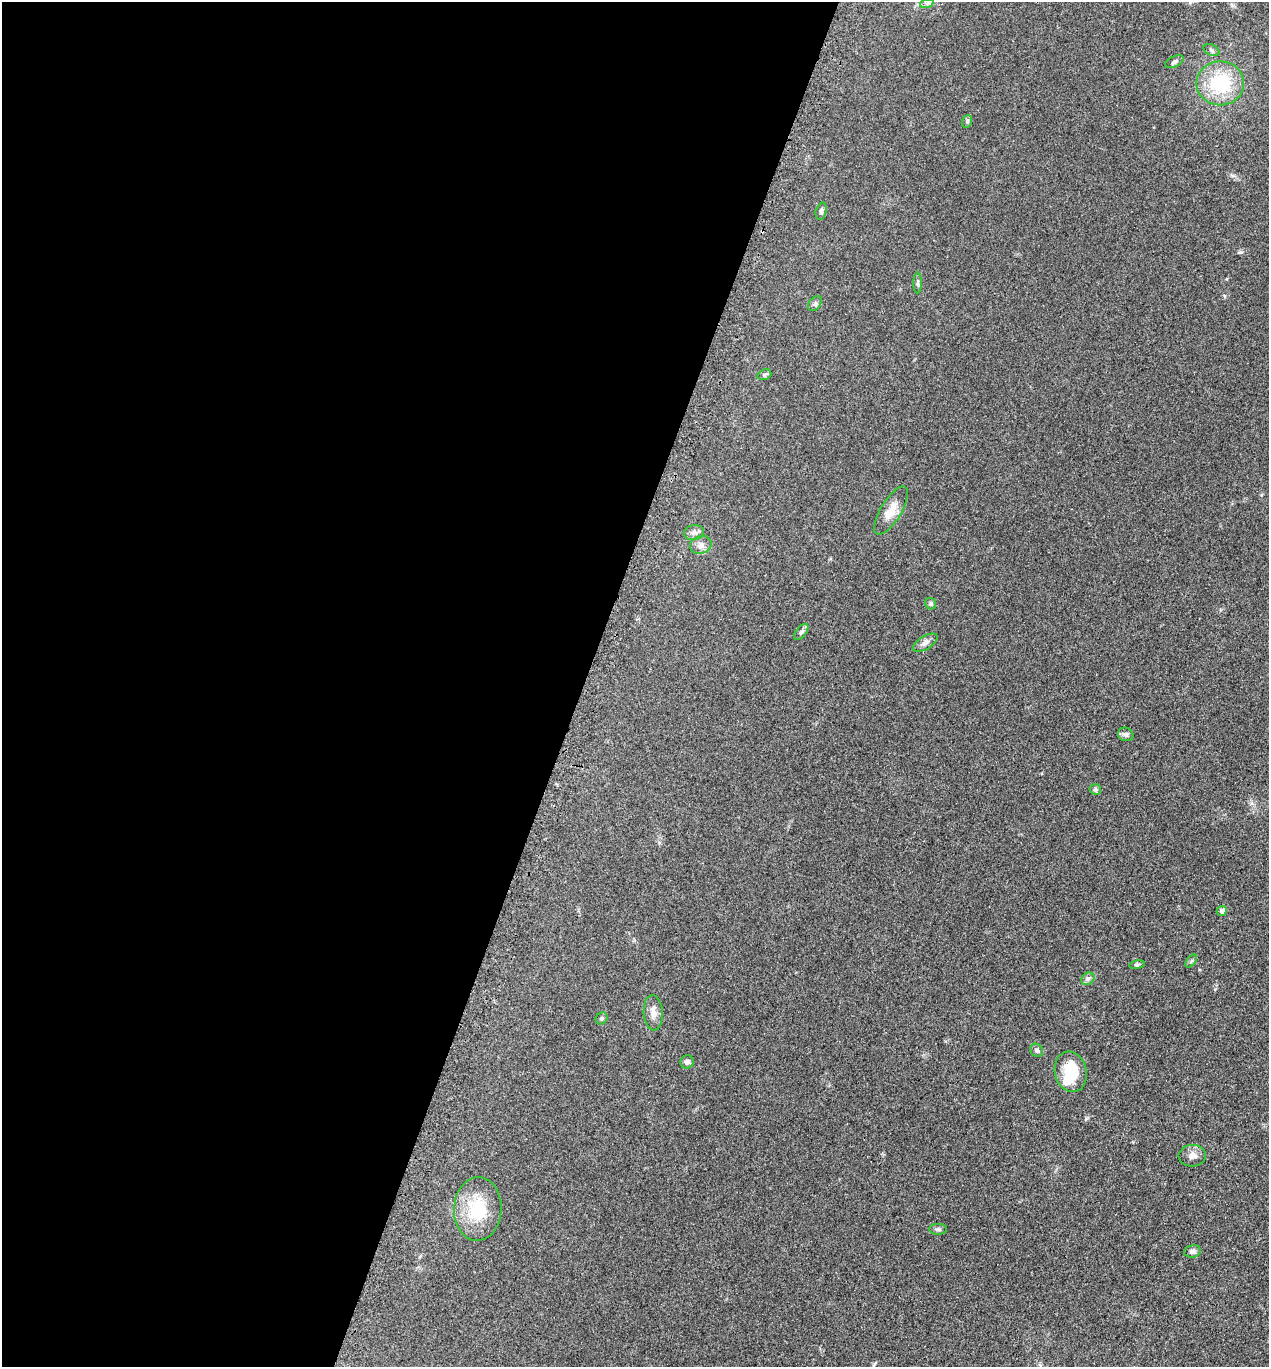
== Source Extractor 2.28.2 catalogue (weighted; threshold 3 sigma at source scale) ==
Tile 5 of 4 x 4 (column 1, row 2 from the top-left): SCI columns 392-1658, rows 2868-4232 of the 5716 x 5734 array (HDU 1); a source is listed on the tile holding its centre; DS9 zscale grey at full resolution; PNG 1271 x 1369 px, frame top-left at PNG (2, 2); each listed source drawn as its Kron ellipse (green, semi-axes under 4 px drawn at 4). Shown black and unused: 46% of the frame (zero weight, under 3 of 4 exposures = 9% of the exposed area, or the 3 px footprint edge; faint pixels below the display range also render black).
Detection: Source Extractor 2.28.2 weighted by HDU 2 'WHT'; one run over the whole footprint, this tile lists its part. Background 0.129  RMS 0.0074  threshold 0.0334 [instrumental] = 3 sigma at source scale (4.5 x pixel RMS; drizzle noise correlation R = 1.50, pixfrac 1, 0.05/0.05 arcsec/px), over >= 5 px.
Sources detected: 31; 1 inside a brighter object's white glare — neither listed nor drawn; the other 30 listed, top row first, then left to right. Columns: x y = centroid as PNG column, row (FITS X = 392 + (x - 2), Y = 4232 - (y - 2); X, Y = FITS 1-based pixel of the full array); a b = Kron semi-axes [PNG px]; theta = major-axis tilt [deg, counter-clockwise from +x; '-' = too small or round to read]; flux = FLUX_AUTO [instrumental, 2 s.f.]
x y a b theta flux
927 3 7 4 19 1.6
1211 50 8 5 -27 1.7
1174 62 10 5 26 1.8
1220 83 24 22 0 43
967 121 6 5 - 1.1
821 211 9 5 73 1.7
918 283 10 4 90 1.5
815 304 8 5 49 1.6
764 375 7 5 17 1.2
891 511 27 10 59 10
694 532 10 7 9 2.9
701 545 11 8 19 3.8
931 604 6 5 - 1.5
801 632 9 5 52 1.7
925 643 14 6 32 3.2
1126 734 8 6 -25 2.1
1095 790 6 5 - 1.3
1222 911 5 4 - 2.3
1191 961 7 4 53 1.1
1137 965 8 4 8 1
1088 979 7 5 44 1.7
653 1013 18 9 -86 5.3
602 1018 6 5 - 1.3
1037 1050 7 6 - 1.7
687 1062 7 6 - 2.3
1071 1072 20 16 -76 21
1192 1156 13 10 3 4.6
478 1209 32 24 87 30
938 1229 9 5 -1 1.6
1192 1251 8 6 10 2.6